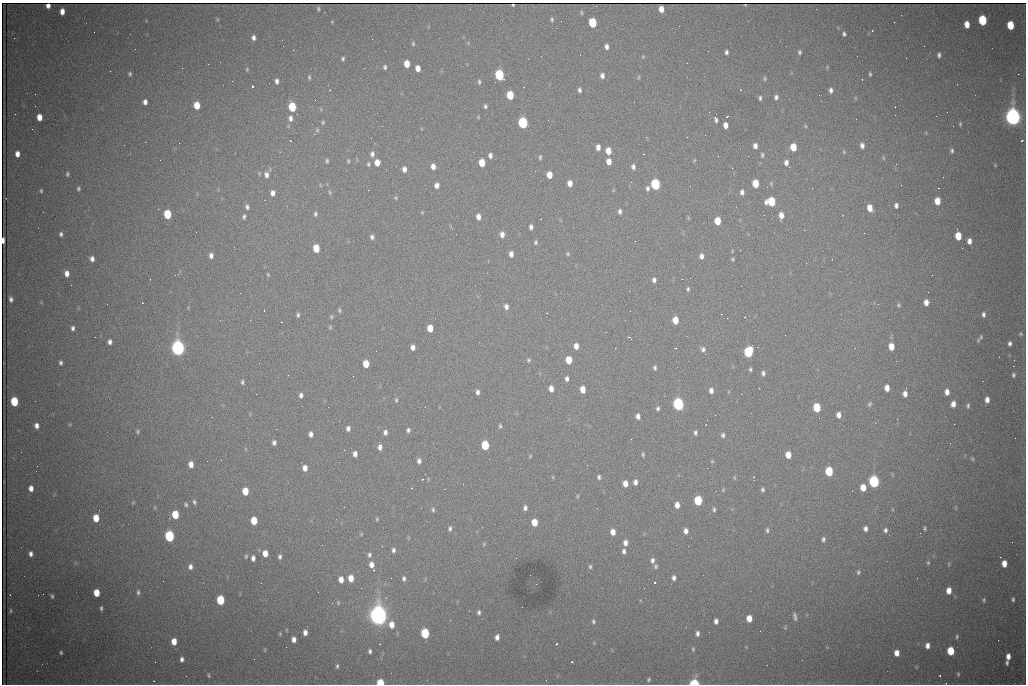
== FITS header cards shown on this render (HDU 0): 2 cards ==
NAXIS1  =                 1024 /fastest changing axis
NAXIS2  =                  682 /next to fastest changing axis

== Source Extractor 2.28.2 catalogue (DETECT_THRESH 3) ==
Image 1024 x 682 px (HDU 0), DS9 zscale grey, 1 PNG px = 1 image px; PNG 1028 x 686 px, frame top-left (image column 1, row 682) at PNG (2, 3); no overlay
Background 2060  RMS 27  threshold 81.6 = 3 sigma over >= 5 px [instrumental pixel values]
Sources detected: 403; all 403 listed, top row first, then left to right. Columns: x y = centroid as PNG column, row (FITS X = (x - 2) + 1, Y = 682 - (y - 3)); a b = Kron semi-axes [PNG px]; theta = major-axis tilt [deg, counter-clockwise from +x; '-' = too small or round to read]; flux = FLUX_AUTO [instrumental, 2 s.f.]
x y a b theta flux
513 5 3 3 - 1.5e+03
48 6 4 4 - 9.4e+03
318 9 4 3 - 2.8e+03
661 9 6 4 -82 1.7e+04
816 9 2 2 - 9.3e+02
62 11 6 4 -90 1.4e+04
581 13 5 4 - 2.3e+03
217 19 5 4 - 1.8e+03
552 19 5 4 - 3.2e+03
982 20 6 5 - 1.3e+05
332 22 3 3 - 1.5e+03
894 22 2 2 - 1.1e+03
593 23 6 5 - 9.9e+04
967 24 6 4 -84 1.9e+04
1010 25 6 5 - 5.8e+04
872 30 3 3 - 1.8e+03
94 32 2 2 - 1.2e+03
844 34 4 3 - 4.2e+03
14 38 3 2 - 1.4e+03
253 38 5 4 - 6.5e+03
372 39 2 2 - 9.0e+02
468 43 5 4 - 2.1e+03
413 44 6 4 -88 2.7e+03
606 47 5 4 - 7.1e+03
293 50 2 2 - 9.5e+02
726 52 4 3 - 4.7e+03
799 52 5 4 - 3.9e+03
939 55 5 4 - 4.9e+03
857 56 2 2 - 2.0e+03
643 57 5 4 - 1.9e+03
343 59 4 3 - 3.1e+03
208 64 2 2 - 3.0e+03
407 64 6 5 - 2.8e+04
385 67 4 3 - 3.7e+03
827 67 6 3 72 1.8e+03
418 68 5 4 - 1.5e+04
247 69 5 4 - 2.2e+03
110 71 2 2 - 8.9e+02
130 74 5 4 - 3.2e+03
870 74 5 3 - 2.9e+03
1018 74 2 2 - 1.4e+04
499 75 6 5 - 2.0e+05
602 76 6 5 - 7.2e+03
309 77 6 4 -80 3.0e+03
638 77 7 3 82 2.1e+03
687 77 2 2 - 9.6e+02
764 79 6 5 - 2.7e+03
862 79 3 2 - 3.9e+03
232 81 2 2 - 7.1e+02
277 81 6 4 -86 6.7e+03
479 82 6 4 -86 3.2e+03
252 86 3 3 - 9.1e+04
330 90 3 3 - 2.0e+03
579 90 5 3 - 4.6e+03
831 90 6 5 - 6.7e+03
510 95 6 5 - 6.3e+04
776 97 6 5 - 5.7e+03
760 98 5 4 - 3.9e+03
855 98 6 4 -88 1.8e+03
315 100 2 2 - 1.1e+03
821 101 2 2 - 8.3e+02
145 102 5 4 - 8.7e+03
634 102 2 2 - 9.1e+02
197 105 6 5 - 3.6e+04
485 106 5 4 - 3.5e+03
292 107 6 5 - 8.4e+04
947 112 2 2 - 3.0e+03
15 114 2 2 - 1.1e+03
297 114 3 2 - 2.6e+03
895 115 2 2 - 7.4e+02
727 116 3 2 - 2.2e+03
39 117 6 4 -85 2.0e+04
1013 117 8 6 -85 1.4e+06
290 118 8 6 -88 8.7e+03
716 120 7 4 -76 5.3e+03
323 122 5 4 - 2.7e+03
523 123 6 5 - 2.4e+05
960 124 5 3 - 2.3e+03
725 125 6 4 -80 1.3e+04
382 126 2 2 - 1.7e+03
805 126 5 4 - 2.3e+03
317 130 6 5 - 2.9e+03
926 133 5 3 - 1.6e+03
291 141 3 2 - 4.0e+03
1022 141 3 3 - 2.3e+03
179 143 2 2 - 3.9e+03
124 145 2 2 - 1.8e+03
862 145 7 5 -77 7.4e+03
755 146 6 4 -89 9.2e+03
598 147 6 4 -89 1.0e+04
793 147 6 5 - 3.9e+04
952 150 5 4 - 3.7e+03
608 151 6 5 - 2.2e+04
844 152 5 5 - 2.5e+03
235 153 3 2 - 1.5e+03
17 154 5 4 - 1.3e+04
372 154 7 5 86 6.5e+03
490 155 5 4 - 6.9e+03
762 155 6 5 - 3.6e+03
718 156 2 2 - 8.7e+02
540 157 5 3 - 3.1e+03
883 158 6 4 -82 2.2e+03
694 160 6 4 88 2.0e+03
327 161 5 4 - 3.2e+03
348 161 5 3 - 2.5e+03
609 161 6 4 -87 1.5e+04
377 162 6 5 - 1.8e+04
482 163 6 5 - 3.7e+04
786 163 9 6 -66 9.4e+03
368 164 6 4 89 3.0e+03
896 164 3 2 - 1.6e+03
995 165 4 3 - 1.8e+03
433 166 5 4 - 1.2e+04
633 167 7 5 -84 6.2e+03
732 168 2 2 - 9.7e+02
404 169 6 4 -88 9.4e+03
67 174 5 4 - 3.1e+03
266 175 8 6 -83 9.5e+03
549 175 6 5 - 2.3e+04
570 183 6 4 -85 1.4e+04
755 183 6 5 - 4.4e+04
771 183 7 5 72 3.0e+03
655 184 6 5 - 2.2e+05
320 185 6 3 -73 1.9e+03
437 185 5 4 - 9.2e+03
901 185 2 2 - 1.7e+03
647 188 6 5 - 5.0e+03
812 188 2 2 - 3.0e+03
78 189 5 4 - 3.5e+03
368 190 2 2 - 8.4e+03
41 191 4 3 - 2.5e+03
330 192 6 4 -70 2.5e+03
742 192 6 4 -79 6.8e+03
273 193 6 5 - 9.4e+03
396 198 5 4 - 2.2e+03
771 201 6 6 - 8.3e+04
937 201 6 5 - 2.9e+04
896 205 5 4 - 6.3e+03
247 207 5 4 - 4.8e+03
870 208 6 5 - 2.3e+04
620 211 5 4 - 5.5e+03
422 212 4 4 - 1.8e+03
167 214 6 5 - 8.5e+04
315 214 6 5 - 3.9e+03
781 215 6 5 - 1.5e+04
244 216 6 4 79 3.7e+03
478 217 5 4 - 1.1e+04
780 220 2 2 - 2.9e+03
717 221 6 5 - 4.0e+04
531 227 5 4 - 6.2e+03
196 232 2 2 - 7.3e+02
864 233 2 2 - 1.3e+03
61 234 4 4 - 4.2e+03
502 234 6 5 - 1.1e+04
958 236 6 5 - 4.0e+04
372 237 5 4 - 4.9e+03
3 240 5 3 - 1.1e+04
969 241 5 4 - 1.0e+04
536 242 6 5 - 3.5e+03
316 248 6 5 - 4.6e+04
740 250 2 2 - 1.2e+03
732 251 5 3 - 1.5e+03
511 254 5 4 - 1.0e+04
568 254 5 4 - 2.6e+03
211 256 6 5 - 8.1e+03
701 256 6 4 -89 7.6e+03
92 259 5 4 - 8.3e+03
732 259 3 3 - 2.3e+03
488 260 3 2 - 2.9e+03
806 263 2 2 - 1.3e+03
606 270 2 2 - 1.2e+03
67 273 6 4 -88 1.2e+04
268 275 4 3 - 2.1e+03
932 275 2 2 - 1.1e+03
150 279 2 2 - 1.1e+03
654 280 6 5 - 6.0e+03
71 285 2 2 - 7.0e+03
688 289 6 4 81 3.4e+03
240 293 2 2 - 8.8e+02
11 299 6 4 -79 6.0e+03
926 302 5 5 - 1.4e+04
878 304 3 3 - 1.7e+03
898 305 6 5 - 2.8e+03
506 307 6 5 - 7.6e+03
264 310 3 2 - 2.6e+03
339 310 6 4 -88 2.8e+03
547 313 2 2 - 9.9e+02
841 314 2 2 - 2.6e+03
983 314 6 4 -84 5.2e+03
298 315 5 4 - 3.6e+03
331 317 5 4 - 2.4e+03
745 317 2 2 - 1.2e+03
220 320 2 2 - 9.3e+02
675 320 6 5 - 3.0e+04
282 322 2 2 - 1.1e+03
330 327 6 4 87 2.5e+03
73 328 5 4 - 5.1e+03
430 328 6 5 - 2.8e+04
1021 334 6 5 - 3.2e+03
95 337 2 2 - 9.1e+02
629 337 4 2 - 2.4e+03
980 338 8 3 52 3.9e+03
110 342 5 4 - 7.4e+03
1010 343 5 4 - 5.6e+03
752 345 2 2 - 4.3e+03
576 346 5 4 - 1.4e+04
413 347 5 4 - 9.4e+03
891 347 6 5 - 2.4e+04
178 348 7 6 - 1.0e+06
675 348 2 2 - 1.1e+03
855 348 2 2 - 7.7e+02
703 349 7 7 - 6.8e+03
748 352 7 5 75 1.5e+05
999 357 2 2 - 8.9e+02
529 360 6 5 - 3.2e+03
569 360 6 5 - 3.8e+04
1014 360 2 2 - 2.7e+03
61 363 5 4 - 4.4e+03
259 363 3 2 - 1.8e+03
366 364 6 5 - 3.3e+04
1013 366 2 2 - 2.0e+04
655 368 5 4 - 4.0e+03
750 369 4 4 - 3.1e+03
763 373 5 4 - 4.6e+03
288 375 3 2 - 1.7e+03
1013 375 7 5 89 4.5e+03
567 379 5 4 - 6.0e+03
242 382 6 4 -79 3.6e+03
759 388 3 2 - 1.6e+03
887 388 6 4 -83 1.6e+04
551 389 6 5 - 1.4e+04
583 389 6 4 -87 2.4e+04
711 390 6 4 -85 9.3e+03
478 392 5 4 - 5.7e+03
947 392 6 4 -86 1.2e+04
256 394 2 2 - 1.6e+03
741 394 2 2 - 8.9e+02
905 394 6 4 88 1.1e+04
301 395 4 4 - 5.8e+03
396 400 6 4 81 2.7e+03
987 400 6 4 89 1.1e+04
14 401 6 5 - 8.3e+04
35 401 2 2 - 1.5e+03
678 404 6 5 - 4.4e+05
870 404 6 4 63 3.1e+03
953 404 6 5 - 1.2e+04
968 406 6 4 84 3.4e+03
817 407 6 5 - 7.2e+04
658 408 5 4 - 4.1e+03
839 415 6 4 -86 1.1e+04
638 416 5 4 - 9.0e+03
212 417 2 2 - 7.2e+02
897 419 2 2 - 1.1e+03
875 423 3 2 - 1.9e+03
70 424 5 4 - 1.9e+03
954 424 2 2 - 9.4e+03
37 426 5 4 - 8.9e+03
500 426 6 4 83 3.1e+03
348 428 5 4 - 5.9e+03
408 430 5 4 - 4.4e+03
138 431 6 4 89 2.7e+03
385 432 5 4 - 6.4e+03
695 433 5 4 - 4.4e+03
311 434 5 4 - 7.8e+03
723 435 6 5 - 4.4e+03
274 442 5 4 - 5.7e+03
485 445 6 5 - 1.0e+05
380 447 8 4 -84 9.1e+03
355 454 5 4 - 9.3e+03
643 455 5 3 - 2.7e+03
788 455 6 5 - 2.5e+04
530 456 5 3 - 1.8e+03
972 459 5 4 - 2.5e+03
221 460 2 2 - 8.0e+02
419 461 6 4 -86 6.2e+03
712 462 5 4 - 2.3e+03
191 464 6 4 -89 1.5e+04
587 465 2 2 - 5.8e+03
305 468 6 5 - 1.3e+04
829 471 6 5 - 9.0e+04
553 477 5 3 - 1.8e+03
599 477 5 4 - 4.1e+03
734 478 6 4 -70 2.1e+03
754 478 5 2 - 2.2e+03
422 479 2 2 - 1.4e+03
635 482 5 4 - 7.3e+03
874 482 6 5 - 3.4e+05
463 484 3 2 - 1.4e+03
625 484 5 5 - 1.6e+04
863 487 6 5 - 2.6e+04
31 488 5 4 - 1.1e+04
412 488 2 2 - 1.0e+03
763 489 5 4 - 3.8e+03
723 490 6 3 66 2.0e+03
245 491 6 5 - 3.5e+04
716 491 2 2 - 2.1e+03
852 491 3 2 - 1.5e+03
577 496 5 3 - 1.9e+03
698 500 6 5 - 1.1e+05
133 502 6 4 1 1.9e+03
194 502 6 4 -73 3.9e+03
186 504 6 5 - 3.2e+03
677 505 5 4 - 1.4e+04
344 507 2 2 - 4.1e+03
525 508 5 4 - 5.8e+03
714 509 5 3 - 3.4e+03
99 510 2 2 - 9.3e+02
433 510 6 4 -87 3.2e+03
175 515 6 5 - 5.2e+04
96 518 6 5 - 3.2e+04
377 519 4 3 - 2.2e+03
254 521 6 5 - 4.4e+04
534 522 6 5 - 3.2e+04
450 528 6 4 88 4.1e+03
924 528 4 3 - 2.7e+03
865 529 7 6 - 8.1e+03
767 530 7 4 85 3.8e+03
885 530 7 6 - 5.8e+03
686 531 6 5 - 8.8e+03
613 532 6 4 -82 1.5e+04
361 534 4 3 - 1.7e+03
169 536 6 5 - 2.2e+05
823 539 5 4 - 4.3e+03
1012 542 2 2 - 8.3e+02
625 543 6 5 - 9.9e+03
484 544 5 4 - 2.1e+03
393 550 5 4 - 5.2e+03
624 551 6 5 - 6.0e+03
265 553 6 5 - 1.8e+04
31 554 5 4 - 7.0e+03
369 555 6 5 - 4.4e+03
246 556 6 4 78 2.7e+03
280 557 5 4 - 4.7e+03
253 558 5 4 - 7.9e+03
652 560 7 6 - 6.6e+03
928 563 6 4 -77 2.9e+03
1004 563 6 4 90 2.0e+04
949 564 7 3 83 2.5e+03
371 565 6 4 -86 1.0e+04
656 566 7 5 -78 4.0e+03
190 567 7 6 - 8.0e+03
590 567 6 5 - 3.7e+03
374 570 3 3 - 2.5e+03
858 572 7 5 82 3.8e+03
351 578 6 4 -88 2.3e+04
404 578 6 4 -84 4.2e+03
674 578 6 4 -90 6.4e+03
341 579 6 4 -86 1.5e+04
654 583 3 3 - 1.0e+05
536 584 2 2 - 9.2e+02
361 588 2 2 - 7.3e+02
644 588 2 2 - 1.1e+03
949 591 6 5 - 1.8e+04
138 592 6 5 - 4.5e+03
96 593 6 5 - 3.0e+04
43 594 2 2 - 9.6e+03
52 596 4 3 - 3.0e+03
366 596 2 2 - 8.3e+02
1013 599 4 3 - 3.3e+03
220 600 6 5 - 9.3e+04
984 600 6 4 -83 2.9e+03
338 603 4 4 - 1.8e+03
101 608 5 3 - 3.3e+03
11 611 4 3 - 2.4e+03
479 612 5 4 - 4.5e+03
378 616 9 7 -84 1.9e+06
795 616 10 4 -80 5.4e+03
749 618 6 5 - 2.2e+04
593 621 6 5 - 3.9e+03
716 621 5 4 - 7.6e+03
392 625 7 6 - 1.9e+04
686 627 2 2 - 1.3e+03
785 627 5 4 - 1.9e+03
305 632 5 4 - 9.5e+03
425 633 6 5 - 1.3e+05
697 633 6 4 84 6.0e+03
280 634 5 4 - 2.0e+03
957 636 6 4 80 3.0e+03
497 637 6 4 79 9.3e+03
294 639 5 4 - 1.0e+04
998 640 2 2 - 1.3e+03
174 641 6 5 - 2.0e+04
594 643 4 4 - 1.8e+03
556 644 3 2 - 3.0e+03
927 646 5 4 - 1.0e+04
693 649 6 4 90 2.8e+03
265 650 6 3 -90 1.8e+03
370 651 4 3 - 4.2e+03
951 651 6 5 - 6.1e+04
61 652 4 3 - 2.7e+03
897 653 5 4 - 1.7e+04
1008 656 6 4 90 1.3e+04
182 659 5 4 - 5.9e+03
254 659 2 2 - 5.8e+03
155 662 2 2 - 8.5e+02
572 662 3 3 - 6.4e+03
1007 663 4 3 - 3.8e+03
337 666 5 3 - 3.2e+03
958 674 4 3 - 2.1e+03
208 675 6 4 -66 2.6e+03
649 680 5 3 - 2.6e+03
380 682 5 4 - 5.2e+04
694 683 5 4 - 1.2e+05
At the frame edge (FLAGS 8, measured only in part): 4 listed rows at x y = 48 6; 3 240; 380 682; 694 683

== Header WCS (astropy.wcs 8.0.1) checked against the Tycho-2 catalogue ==
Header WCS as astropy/WCSLIB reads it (CRVAL/CRPIX/CD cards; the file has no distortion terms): RA---TAN/DEC--TAN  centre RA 06:56:13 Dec +31:26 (104.06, +31.43 deg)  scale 1.44 arcsec/px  FOV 24.5' x 16.3'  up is -93 deg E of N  parity flipped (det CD > 0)
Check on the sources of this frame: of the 60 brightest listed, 10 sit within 2.2 arcsec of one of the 16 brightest Tycho-2 stars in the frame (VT <= 13.07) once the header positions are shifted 0.46 arcsec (0.27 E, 0.37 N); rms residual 1.16 arcsec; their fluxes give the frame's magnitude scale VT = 24.88 - 2.5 log10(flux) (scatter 0.18 mag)
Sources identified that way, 10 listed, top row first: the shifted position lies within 2.2 arcsec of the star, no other Tycho-2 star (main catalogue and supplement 1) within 4.4 arcsec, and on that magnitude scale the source's flux lands within +1.5 / -3 mag of the star's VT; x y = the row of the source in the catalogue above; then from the Tycho-2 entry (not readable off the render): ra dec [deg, ICRS J2000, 3 dp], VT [Tycho-2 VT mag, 2 dp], TYC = Tycho-2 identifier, HIP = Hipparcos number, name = IAU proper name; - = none
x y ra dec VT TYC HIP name
593 23 103.904 +31.460 12.65 2437-721-1 - -
523 123 103.952 +31.434 11.53 2437-424-1 - -
655 184 103.978 +31.488 11.51 2437-421-1 - -
771 201 103.984 +31.534 11.82 2437-428-1 - -
178 348 104.065 +31.301 9.89 2437-425-1 - -
748 352 104.055 +31.528 12.03 2437-1294-1 - -
678 404 104.081 +31.501 10.83 2437-37-1 - -
378 616 104.185 +31.385 8.52 2437-370-1 33393 -
425 633 104.192 +31.404 11.68 2437-91-1 - -
694 683 104.211 +31.512 11.03 2437-937-1 - -